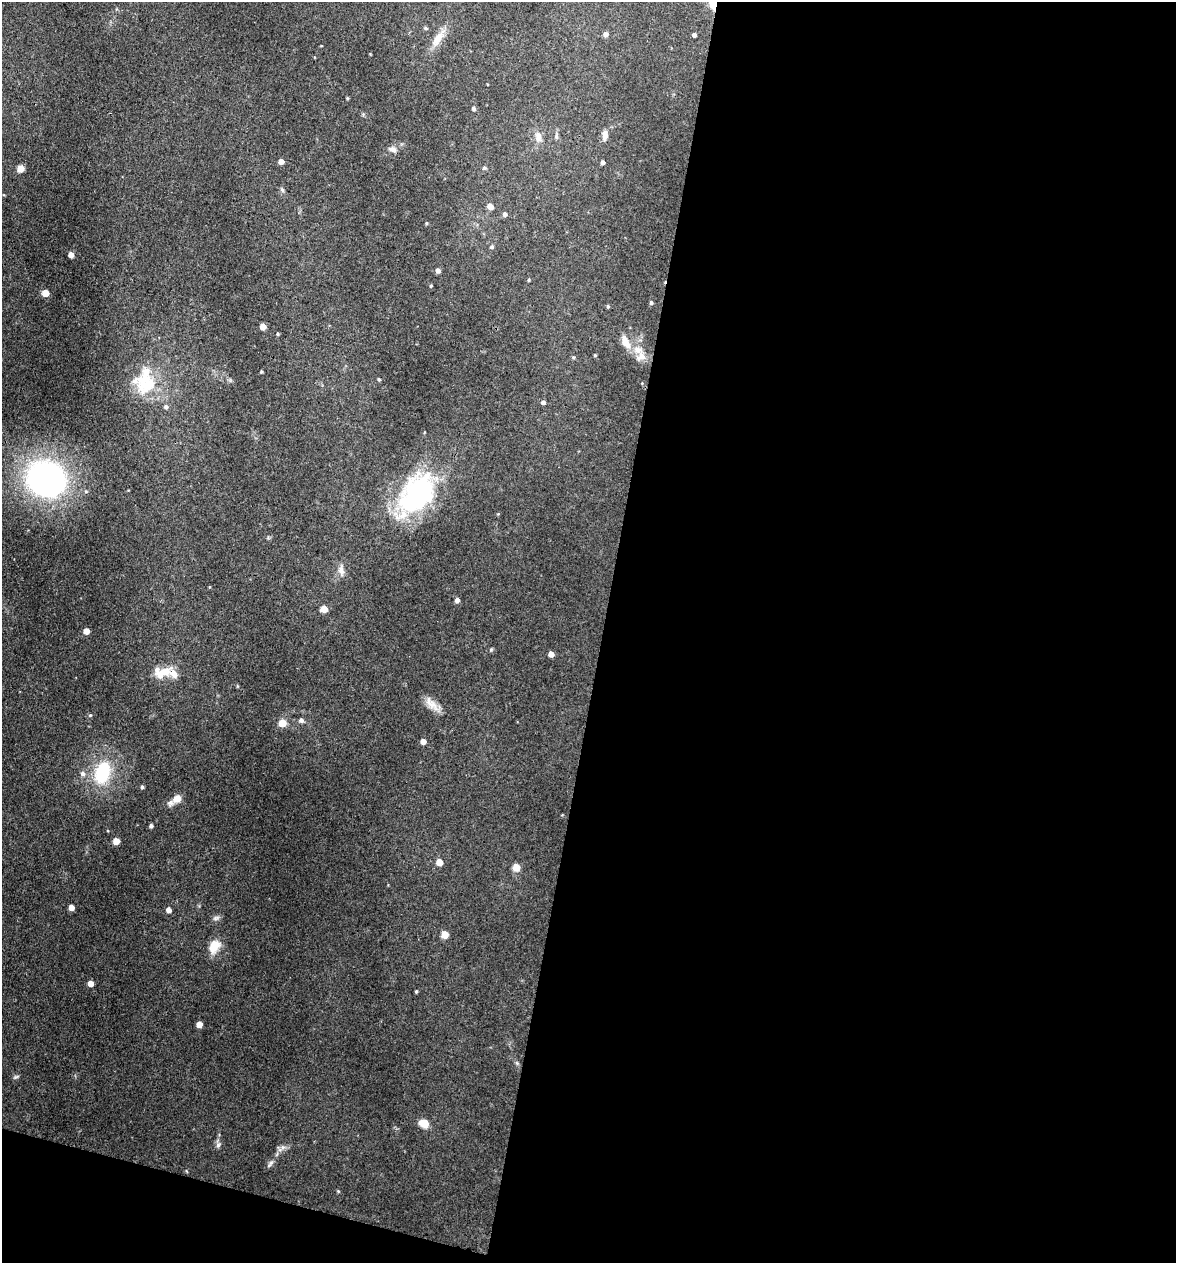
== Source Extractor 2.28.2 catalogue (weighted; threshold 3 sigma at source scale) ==
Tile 16 of 4 x 4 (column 4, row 4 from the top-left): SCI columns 3651-4824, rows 8-1268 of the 5073 x 5061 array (HDU 1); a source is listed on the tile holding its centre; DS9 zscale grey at full resolution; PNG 1178 x 1265 px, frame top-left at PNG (2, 2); no overlay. Shown black and unused: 51% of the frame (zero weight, under 3 of 4 exposures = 1% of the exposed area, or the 3 px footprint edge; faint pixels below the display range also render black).
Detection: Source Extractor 2.28.2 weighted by HDU 2 'WHT'; one run over the whole footprint, this tile lists its part. Background 0.122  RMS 0.0083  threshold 0.0373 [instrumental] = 3 sigma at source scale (4.5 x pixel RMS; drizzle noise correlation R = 1.50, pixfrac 1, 0.05/0.05 arcsec/px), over >= 5 px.
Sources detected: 78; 1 inside a brighter object's white glare — not listed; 6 inside a brighter listed object's ellipse — not listed separately; the other 71 listed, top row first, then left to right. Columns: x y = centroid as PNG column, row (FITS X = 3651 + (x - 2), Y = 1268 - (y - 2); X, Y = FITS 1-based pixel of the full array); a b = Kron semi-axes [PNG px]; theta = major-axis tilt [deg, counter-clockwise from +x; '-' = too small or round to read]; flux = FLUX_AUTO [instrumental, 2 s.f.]
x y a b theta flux
714 3 6 4 83 78
426 28 5 4 - 1.1
605 34 5 5 - 3.2
694 35 4 4 - 2.3
437 39 23 10 56 10
347 98 4 4 - 0.83
473 108 4 4 - 1.8
605 135 12 6 88 4.5
538 137 12 9 84 5.4
393 149 10 8 -24 3.6
281 161 4 4 - 5.7
603 162 4 4 - 2.4
484 168 5 5 - 1.4
20 169 7 6 - 5.7
282 190 7 4 -88 1.4
490 206 5 4 - 9.1
505 214 5 4 - 2.4
426 223 4 4 - 0.85
492 247 5 4 - 1.3
71 255 4 4 - 7
438 271 5 4 - 3.4
529 280 4 3 - 0.93
431 286 4 3 - 0.78
45 293 5 5 - 14
651 303 4 4 - 1.5
608 306 5 4 - 0.95
263 327 5 4 - 10
277 334 3 3 - 0.93
626 342 20 9 -63 9.2
638 350 13 9 -40 7.7
595 355 3 3 - 0.86
573 357 5 4 - 1
261 372 3 3 - 0.82
379 379 4 3 - 0.97
148 384 41 26 -3 38
543 402 5 4 - 2.7
46 480 36 32 -25 240
419 496 55 35 60 110
341 570 13 8 -78 4.5
457 600 5 5 - 3.2
324 609 5 5 - 12
86 631 5 4 - 8.9
491 650 6 4 20 1
551 654 5 4 - 6.8
163 673 27 13 23 16
431 704 24 9 -43 8.1
90 715 5 4 - 0.95
301 720 6 6 - 2.1
282 723 5 5 - 20
423 741 4 4 - 7
83 773 6 6 - 2.9
102 773 24 16 74 45
142 787 5 4 - 1.3
177 798 12 9 43 7.6
151 826 4 4 - 2
116 841 5 4 - 13
439 862 5 4 - 13
516 867 5 5 - 18
71 907 4 4 - 7.5
169 910 5 4 - 5.1
216 918 10 6 20 2.4
445 934 5 5 - 17
214 946 19 13 62 12
91 983 4 4 - 7.8
416 991 4 3 - 0.96
199 1024 5 4 - 8.7
424 1123 9 7 -21 12
218 1145 7 6 - 2.3
283 1147 7 4 18 2.2
271 1163 9 5 41 2.3
338 1191 5 4 - 0.83
Overlapping masked pixels (flux is a lower limit): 1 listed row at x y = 714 3
Isophote crosses this tile's border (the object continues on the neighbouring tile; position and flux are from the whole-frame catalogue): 1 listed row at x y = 714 3